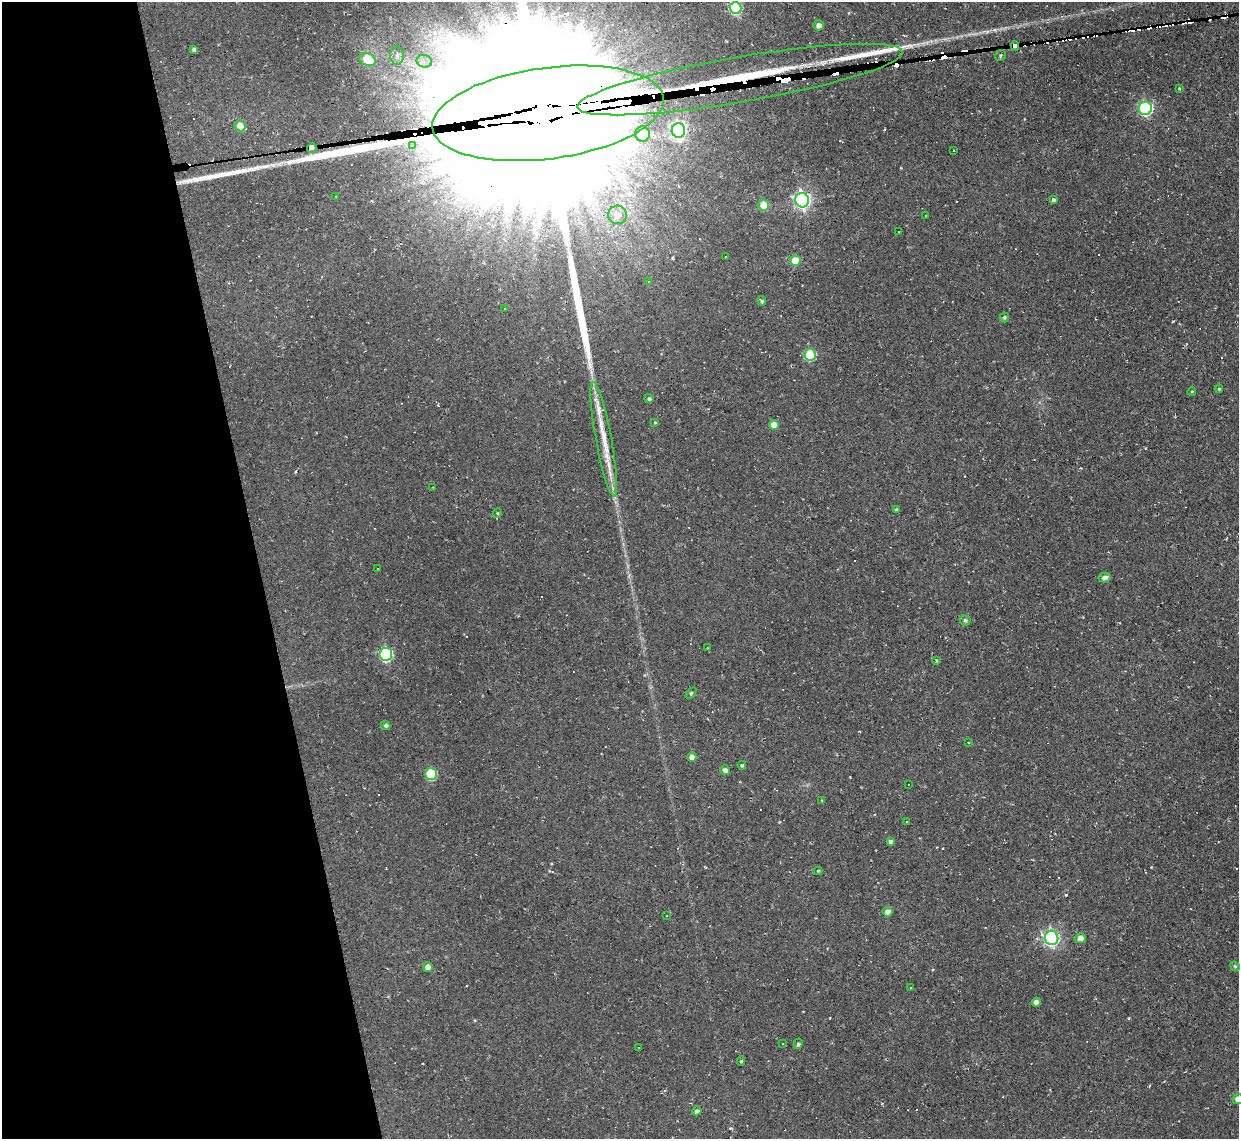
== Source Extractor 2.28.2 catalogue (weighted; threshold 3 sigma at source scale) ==
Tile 5 of 4 x 4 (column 1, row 2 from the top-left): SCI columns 1-1237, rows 2404-3540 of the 4948 x 4925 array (HDU 1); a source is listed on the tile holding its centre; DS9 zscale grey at full resolution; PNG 1241 x 1141 px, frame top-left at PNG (2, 2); each listed source drawn as its Kron ellipse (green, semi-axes under 4 px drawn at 4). Shown black and unused: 21% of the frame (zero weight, under 2 of 3 exposures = <1% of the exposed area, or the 3 px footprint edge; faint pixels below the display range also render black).
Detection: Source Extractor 2.28.2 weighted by HDU 2 'WHT'; one run over the whole footprint, this tile lists its part. Background 0.146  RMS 0.0073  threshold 0.0329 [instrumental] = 3 sigma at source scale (4.5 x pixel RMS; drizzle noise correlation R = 1.50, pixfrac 1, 0.05/0.05 arcsec/px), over >= 5 px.
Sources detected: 118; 40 cosmic-ray / hot-pixel residue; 3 long thin detections or spike segments (spike, bleed or trail) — neither listed nor drawn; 2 inside a brighter listed object's ellipse — not listed separately; the other 73 listed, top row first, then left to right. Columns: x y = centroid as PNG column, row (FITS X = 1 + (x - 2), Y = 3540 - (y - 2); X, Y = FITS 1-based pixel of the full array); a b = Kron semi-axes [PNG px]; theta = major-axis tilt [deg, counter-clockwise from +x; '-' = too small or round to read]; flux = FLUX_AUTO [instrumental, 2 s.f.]
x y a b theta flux
736 8 6 6 - 65
819 25 5 5 - 3.2
1015 46 4 3 - 880
194 50 4 3 - 2
397 55 9 7 -90 3.7
1000 55 5 5 - 1.2
368 59 8 6 -23 25
424 61 8 6 -13 3.9
740 80 165 22 10 7900
1179 88 4 4 - 0.58
1145 108 6 6 - 120
548 113 117 45 8 140000
240 126 5 5 - 13
678 130 7 7 - 210
642 134 7 7 - 30
412 146 4 3 - 3.1
312 148 5 4 - 1200
953 150 2 2 - 0.63
336 196 2 2 - 0.75
802 200 7 7 - 220
1053 200 4 3 - 8.8
764 205 5 5 - 18
617 215 9 9 - 7.7
926 215 2 2 - 0.58
899 231 3 2 - 1.2
726 256 3 3 - 0.94
795 261 5 5 - 19
649 281 3 2 - 0.65
762 301 5 4 - 1.4
504 309 3 3 - 49
1004 317 5 5 - 1.2
810 355 6 5 - 46
1219 389 4 3 - 0.75
1192 391 4 3 - 0.6
649 399 4 4 - 1.4
655 422 4 3 - 0.81
774 425 5 5 - 8.3
604 439 58 8 -79 22
433 488 2 2 - 0.67
896 509 3 2 - 0.87
498 513 5 3 - 0.65
377 568 2 2 - 0.55
1105 577 6 5 - 2.5
965 620 5 5 - 1.5
707 648 2 2 - 0.48
386 654 6 6 - 81
936 660 4 3 - 0.86
691 693 6 4 46 1
386 725 5 4 - 1.7
968 743 2 2 - 0.63
692 757 5 4 - 4.9
742 765 4 4 - 1.1
725 770 5 5 - 2.7
431 774 6 5 - 44
909 784 3 2 - 0.89
821 800 2 2 - 0.82
906 822 3 3 - 1.5
890 842 4 4 - 2.6
818 871 4 4 - 1
888 912 5 5 - 4.6
667 916 3 3 - 49
1052 938 7 6 - 190
1080 938 5 5 - 4.9
1235 966 5 4 - 1
428 967 5 5 - 5.1
911 987 3 3 - 6.2
1036 1002 4 4 - 4.6
782 1044 4 3 - 0.67
798 1044 5 4 - 1.7
639 1047 2 2 - 0.56
741 1061 4 4 - 1.2
1238 1099 5 5 - 5.8
697 1111 5 4 - 1.8
Overlapping masked pixels (flux is a lower limit): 4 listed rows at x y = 1015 46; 740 80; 548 113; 312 148
Isophote crosses this tile's border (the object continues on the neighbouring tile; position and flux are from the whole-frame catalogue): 3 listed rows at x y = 736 8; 548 113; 1238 1099
Unlisted compact peaks at least as high as the median listed source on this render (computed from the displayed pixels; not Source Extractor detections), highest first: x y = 1066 895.